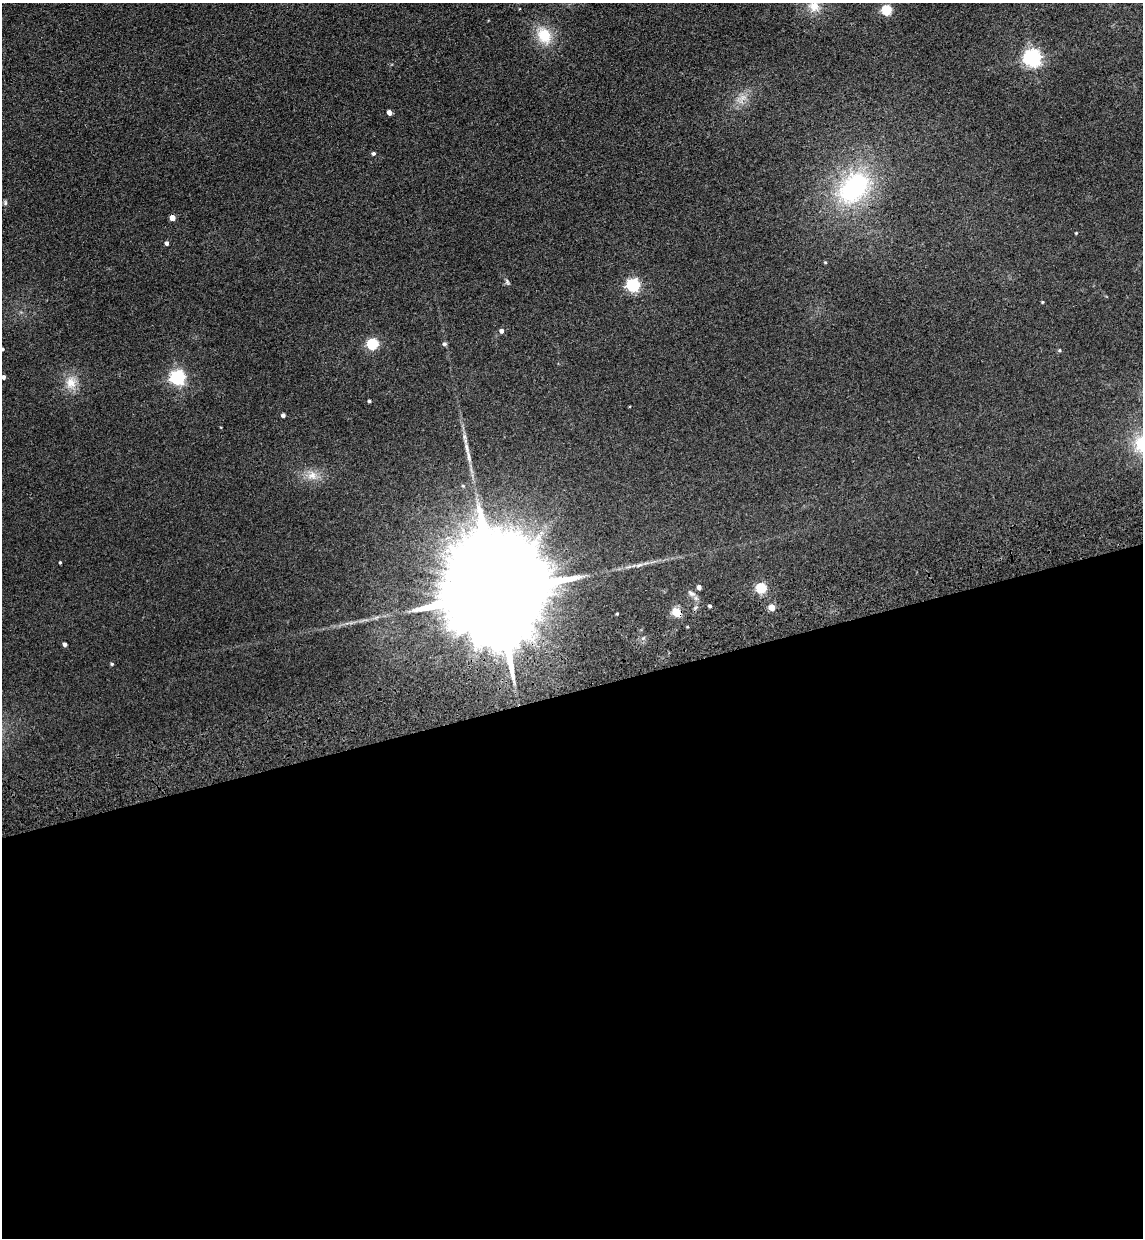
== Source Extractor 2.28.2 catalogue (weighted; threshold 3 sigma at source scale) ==
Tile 15 of 4 x 4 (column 3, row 4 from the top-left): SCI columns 2459-3599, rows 117-1352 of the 5030 x 5177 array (HDU 1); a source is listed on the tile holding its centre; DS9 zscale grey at full resolution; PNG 1145 x 1240 px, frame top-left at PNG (2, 3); no overlay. Shown black and unused: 44% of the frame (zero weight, under 3 of 4 exposures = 6% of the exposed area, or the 3 px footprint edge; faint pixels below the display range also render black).
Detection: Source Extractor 2.28.2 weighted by HDU 2 'WHT'; one run over the whole footprint, this tile lists its part. Background 0.0889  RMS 0.0068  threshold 0.0306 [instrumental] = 3 sigma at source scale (4.5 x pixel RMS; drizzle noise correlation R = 1.50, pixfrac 1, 0.05/0.05 arcsec/px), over >= 5 px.
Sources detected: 40; all 40 listed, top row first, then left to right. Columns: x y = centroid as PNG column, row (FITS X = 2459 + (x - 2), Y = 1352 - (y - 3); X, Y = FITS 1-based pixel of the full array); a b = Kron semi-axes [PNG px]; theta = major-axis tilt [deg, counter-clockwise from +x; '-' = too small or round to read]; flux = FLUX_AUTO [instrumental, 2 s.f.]
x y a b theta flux
814 6 17 15 -37 11
887 10 5 5 - 46
544 35 23 18 -61 18
1032 58 6 6 - 260
742 98 18 8 55 6.4
389 112 4 4 - 4.1
373 153 5 4 - 1.4
854 188 44 30 50 83
5 203 8 4 -82 1.1
172 218 4 4 - 6.7
1076 233 3 3 - 0.57
167 243 4 4 - 2
825 262 4 4 - 0.73
507 282 9 4 -66 1.3
633 285 6 5 - 110
1042 302 3 3 - 0.61
501 331 5 5 - 2.3
373 344 5 5 - 62
444 344 5 4 - 1.6
2 349 4 3 - 1
1059 350 5 4 - 0.83
3 377 4 4 - 2.4
178 378 6 6 - 170
71 383 18 15 86 10
369 401 3 3 - 1
283 415 4 4 - 2.2
1142 444 26 21 -71 24
312 475 14 12 -71 7.2
60 562 3 3 - 0.75
639 565 12 4 19 2.5
699 587 4 4 - 3.2
761 588 5 5 - 50
691 593 12 7 -33 2.7
496 594 58 21 -82 35000
710 606 4 3 - 1
772 607 5 4 - 13
677 613 7 5 -36 16
617 614 3 3 - 0.66
65 644 4 4 - 2.2
112 664 4 3 - 0.86
Overlapping masked pixels (flux is a lower limit): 2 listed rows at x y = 496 594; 677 613
Isophote crosses this tile's border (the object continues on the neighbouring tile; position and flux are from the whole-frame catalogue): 4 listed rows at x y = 814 6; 2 349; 3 377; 1142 444